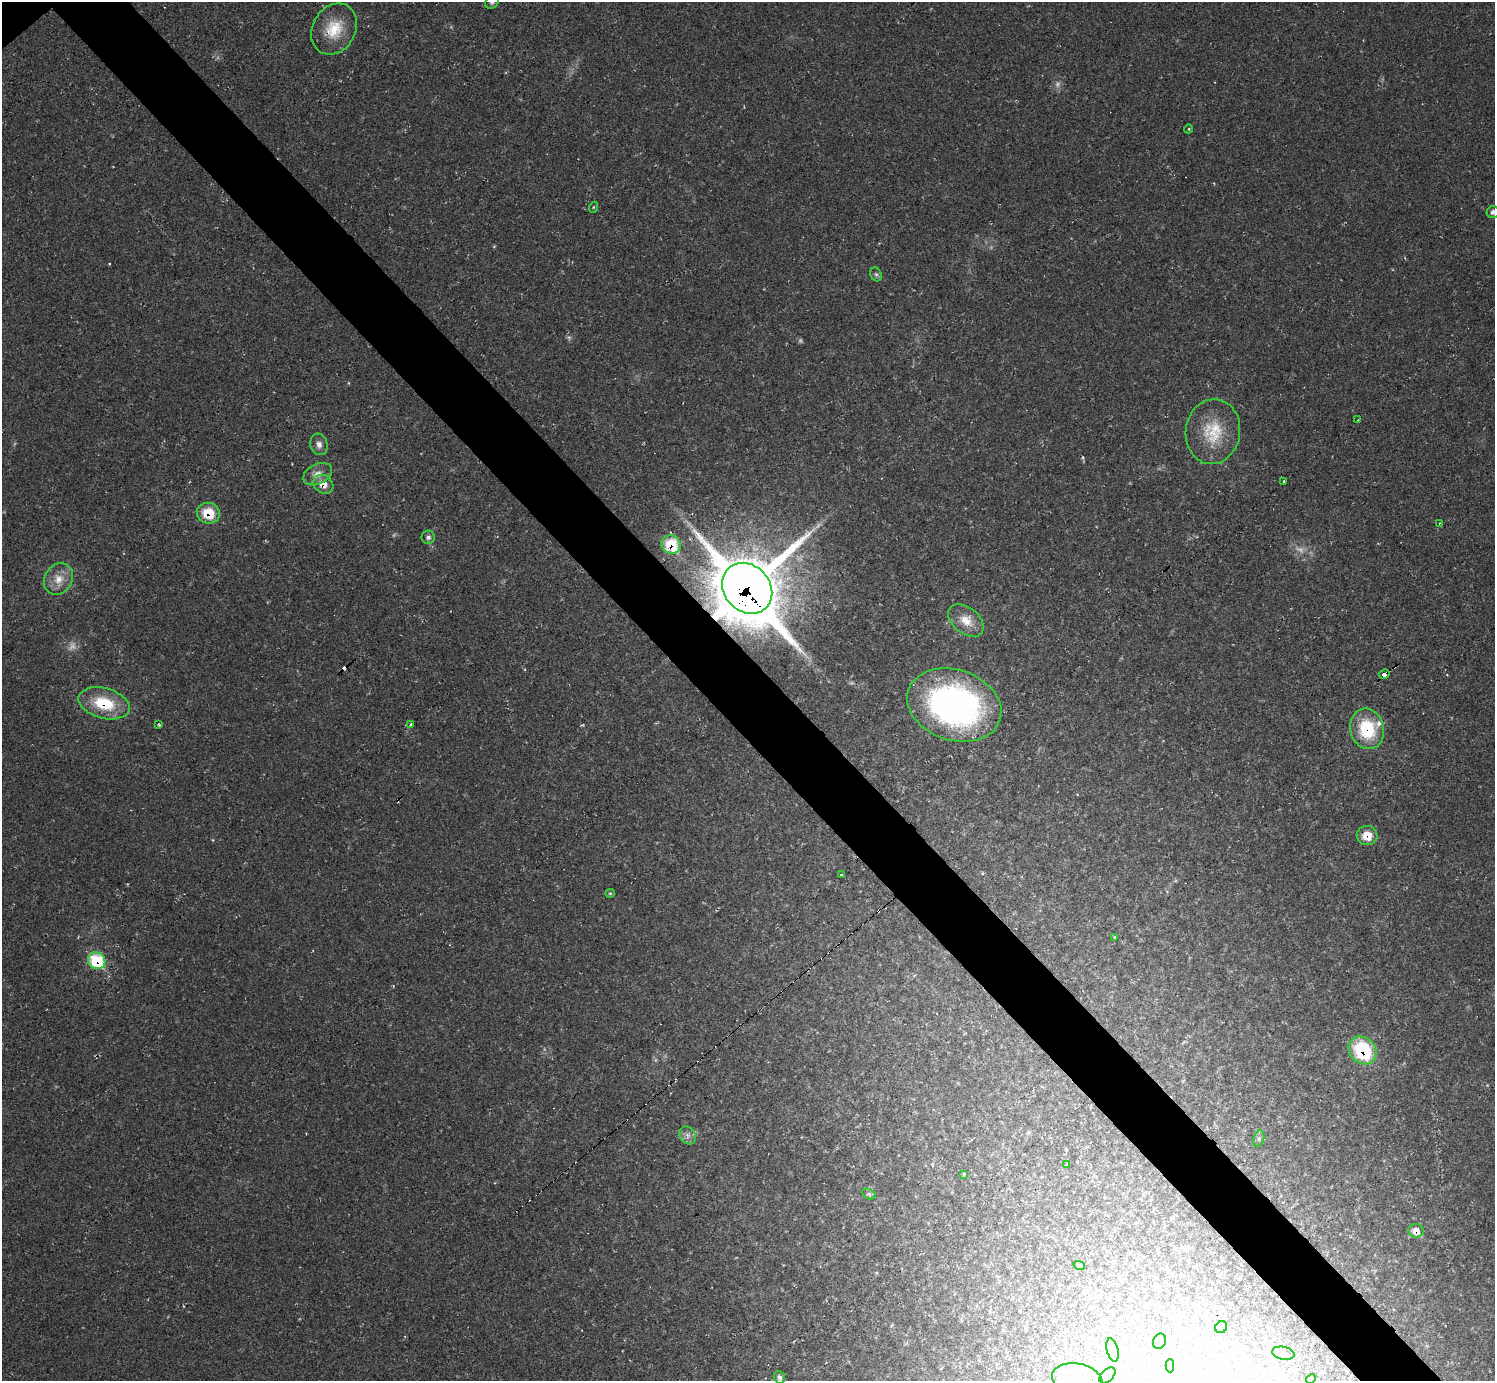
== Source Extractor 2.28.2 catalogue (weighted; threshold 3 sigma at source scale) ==
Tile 6 of 4 x 4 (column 2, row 2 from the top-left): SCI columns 1493-2985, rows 3056-4434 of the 5970 x 5968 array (HDU 1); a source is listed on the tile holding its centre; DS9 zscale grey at full resolution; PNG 1497 x 1383 px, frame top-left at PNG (2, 2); each listed source drawn as its Kron ellipse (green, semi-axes under 4 px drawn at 4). Shown black and unused: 6% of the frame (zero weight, under 2 of 3 exposures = <1% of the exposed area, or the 3 px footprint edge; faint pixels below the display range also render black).
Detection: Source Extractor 2.28.2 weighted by HDU 2 'WHT'; one run over the whole footprint, this tile lists its part. Background 0.0355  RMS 0.0063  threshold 0.0283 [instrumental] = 3 sigma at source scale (4.5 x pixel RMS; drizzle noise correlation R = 1.50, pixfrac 1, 0.05/0.05 arcsec/px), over >= 5 px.
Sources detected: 61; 6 too faint to see at this stretch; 1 inside a brighter object's white glare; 6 cosmic-ray / hot-pixel residue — neither listed nor drawn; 1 inside a brighter listed object's ellipse — not listed separately; the other 47 listed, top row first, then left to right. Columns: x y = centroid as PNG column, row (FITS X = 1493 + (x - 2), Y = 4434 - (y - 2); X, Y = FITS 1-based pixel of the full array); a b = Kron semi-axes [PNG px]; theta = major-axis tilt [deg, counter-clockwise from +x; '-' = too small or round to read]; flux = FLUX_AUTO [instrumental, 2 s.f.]
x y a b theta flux
492 2 7 6 - 1.6
334 29 27 21 60 19
1188 129 4 3 - 0.56
594 207 5 3 - 0.65
1493 212 6 6 - 1.9
876 274 7 5 -66 1.5
1358 420 4 2 - 0.59
1213 432 32 27 82 26
319 444 11 8 -73 3.3
318 474 15 10 26 5.7
1283 482 3 3 - 4.6
323 484 11 8 -38 6.6
208 513 11 10 - 17
1440 523 2 2 - 0.33
428 537 6 6 - 1.8
671 545 10 9 - 33
59 579 16 13 56 9
747 588 27 23 -47 4800
966 620 20 13 -39 10
1384 674 5 3 - 62
104 703 26 15 -15 27
954 705 48 35 -18 200
411 724 3 3 - 4.6
159 725 4 3 - 0.71
1367 729 20 16 -75 33
1367 835 10 9 - 9.4
841 875 3 3 - 2.8
610 893 5 4 - 0.74
1115 937 3 3 - 0.53
97 961 9 8 - 41
1362 1050 15 12 -46 42
688 1135 9 7 -56 3
1259 1139 8 5 71 1.8
1066 1164 3 3 - 2.6
964 1174 4 3 - 0.54
869 1194 7 5 -25 1.2
1416 1231 8 6 -9 5.8
1079 1265 6 3 -18 0.75
1221 1327 6 5 - 1.1
1160 1341 8 6 66 2
1112 1350 12 5 -77 2.6
1283 1353 11 6 -11 2.8
1170 1366 7 4 -90 0.87
1107 1375 10 6 44 2.6
779 1377 7 5 -69 2
1311 1379 5 4 - 0.65
1077 1380 25 16 -12 19
Overlapping masked pixels (flux is a lower limit): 11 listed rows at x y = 323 484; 208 513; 671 545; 747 588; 1384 674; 104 703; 1367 729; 1367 835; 97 961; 1362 1050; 1416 1231
Isophote crosses this tile's border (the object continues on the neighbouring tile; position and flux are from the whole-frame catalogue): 3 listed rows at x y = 492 2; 1493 212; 1077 1380
Unlisted compact peaks at least as high as the median listed source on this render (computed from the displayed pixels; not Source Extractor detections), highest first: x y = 109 264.